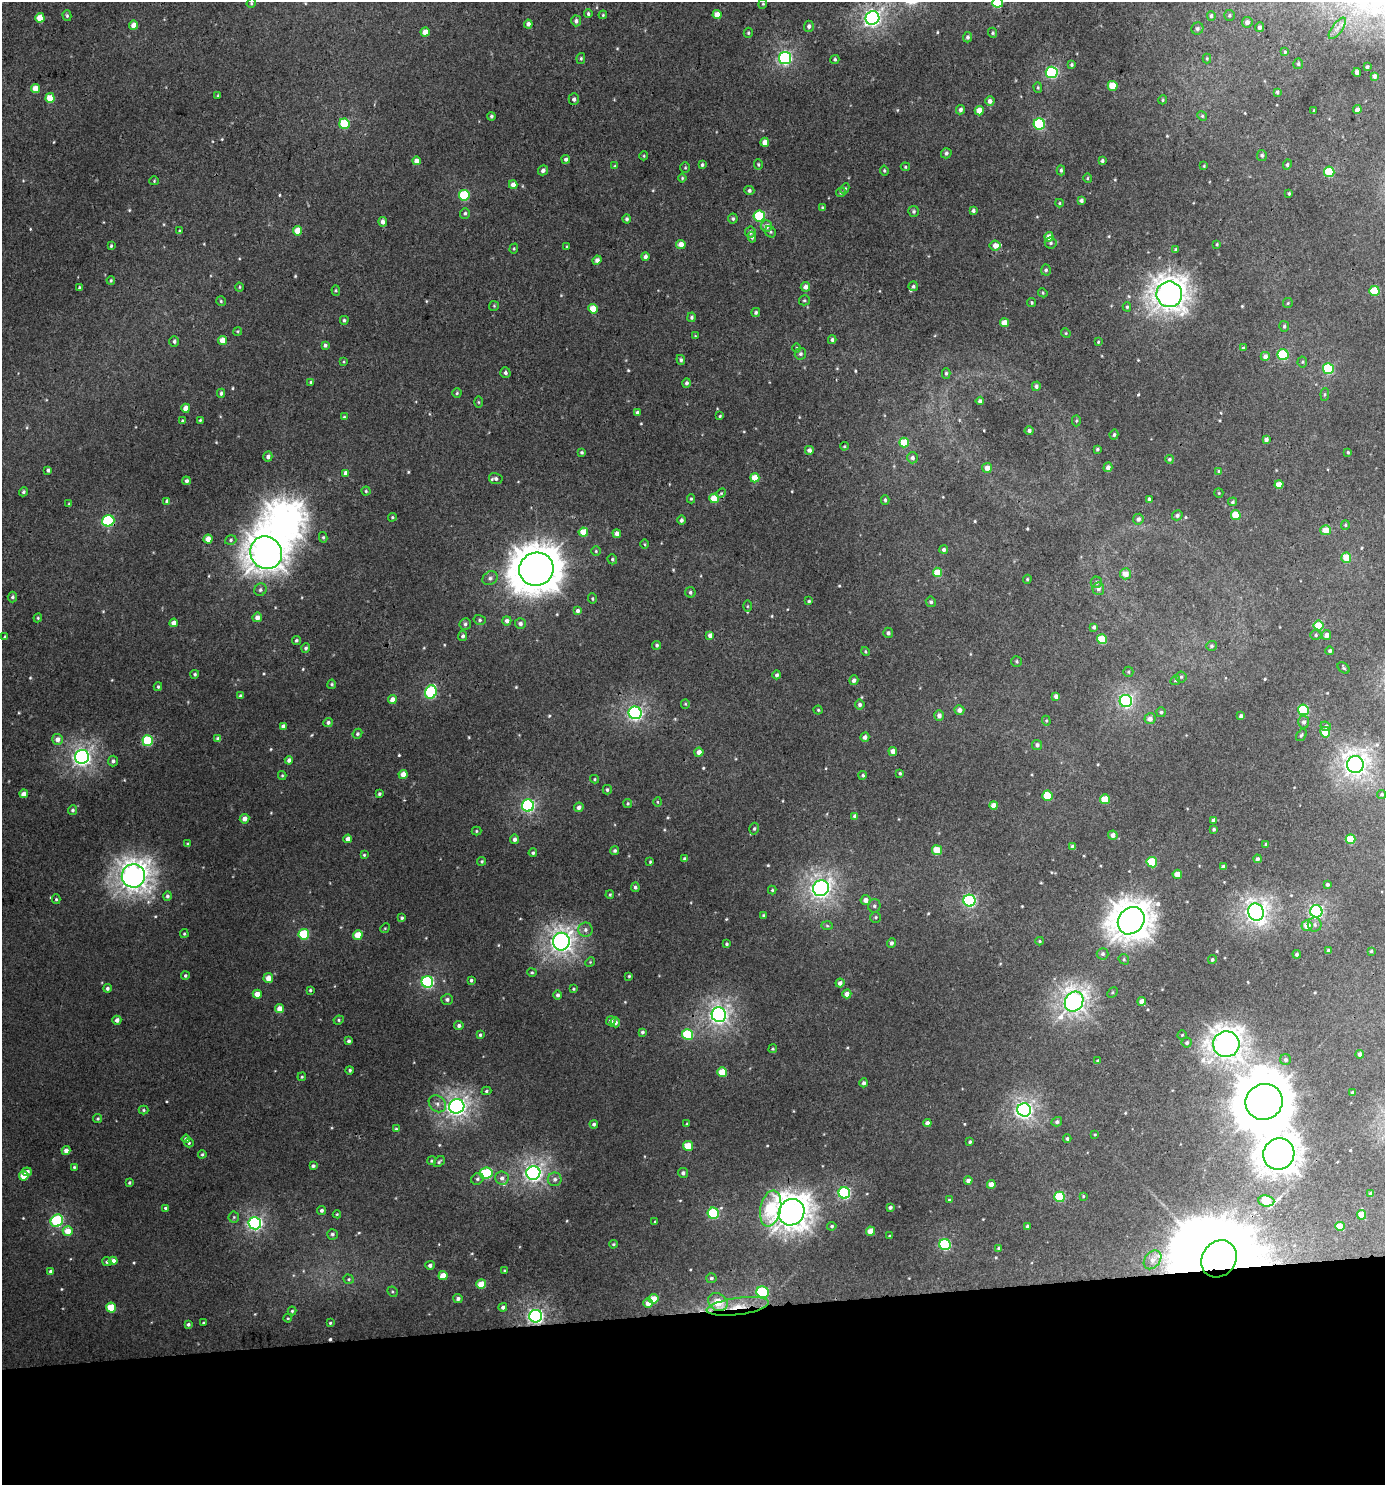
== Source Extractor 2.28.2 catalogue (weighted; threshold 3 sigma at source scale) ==
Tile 8 of 3 x 3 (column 2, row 3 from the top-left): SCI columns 1389-2771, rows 5-1487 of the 4199 x 4457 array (HDU 1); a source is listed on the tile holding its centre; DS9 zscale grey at full resolution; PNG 1387 x 1487 px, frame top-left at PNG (2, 2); each listed source drawn as its Kron ellipse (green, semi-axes under 4 px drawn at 4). Shown black and unused: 12% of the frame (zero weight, under 3 of 4 exposures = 1% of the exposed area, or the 3 px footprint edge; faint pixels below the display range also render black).
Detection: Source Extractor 2.28.2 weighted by HDU 2 'WHT'; one run over the whole footprint, this tile lists its part. Background 0.00716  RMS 0.0042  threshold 0.0188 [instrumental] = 3 sigma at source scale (4.5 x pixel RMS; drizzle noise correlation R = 1.50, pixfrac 1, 0.0396/0.0396 arcsec/px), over >= 5 px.
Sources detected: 600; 1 too faint to see at this stretch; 4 inside a brighter object's white glare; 1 cosmic-ray / hot-pixel residue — neither listed nor drawn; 3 inside a brighter listed object's ellipse — not listed separately; of the other 591, all 500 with FLUX_AUTO >= 0.431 (the completeness limit of this list) listed and drawn (91 fainter detections not listed), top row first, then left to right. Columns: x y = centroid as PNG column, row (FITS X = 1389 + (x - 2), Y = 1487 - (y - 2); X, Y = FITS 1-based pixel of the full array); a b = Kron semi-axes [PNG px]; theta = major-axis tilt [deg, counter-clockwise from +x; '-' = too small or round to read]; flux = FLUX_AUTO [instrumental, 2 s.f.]
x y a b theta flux
998 2 5 5 - 29
251 3 5 4 - 0.56
763 4 5 4 - 0.51
588 14 4 4 - 0.81
603 15 4 3 - 0.46
717 15 4 4 - 5.1
1229 15 5 5 - 0.75
67 16 5 4 - 0.71
1211 16 5 4 - 0.98
40 18 5 4 - 7.6
872 18 7 6 - 150
576 21 5 5 - 1.4
1247 22 5 5 - 2
528 24 4 4 - 1.8
133 25 4 4 - 3.7
809 26 5 5 - 1.3
1260 27 5 4 - 1.8
1197 28 6 6 - 1.1
1337 28 12 5 54 2.1
425 32 4 4 - 5.2
748 33 5 4 - 0.62
993 33 5 4 - 0.59
968 37 5 4 - 0.98
1285 52 4 4 - 0.61
581 58 5 4 - 0.64
785 58 6 6 - 85
1207 58 5 4 - 0.44
835 59 4 4 - 0.72
1298 64 5 5 - 0.78
1072 65 4 4 - 0.69
1367 67 3 3 - 0.79
1052 72 6 5 - 53
1357 73 4 4 - 2.4
1374 76 4 3 - 1.2
1113 86 5 5 - 11
1038 87 5 4 - 0.56
35 88 4 4 - 5.6
1277 92 4 4 - 0.99
218 96 4 3 - 0.45
50 98 5 4 - 8.6
574 99 5 5 - 1.2
1163 100 4 4 - 0.5
990 101 5 4 - 2.1
960 110 5 4 - 1.3
1357 110 4 4 - 1.9
979 111 4 4 - 5.2
1314 111 3 2 - 0.45
491 116 4 4 - 0.78
1202 116 5 4 - 0.62
344 124 5 5 - 19
1039 124 5 5 - 38
765 142 4 4 - 3.9
946 153 5 5 - 1.1
1262 155 5 5 - 0.87
644 156 4 4 - 0.48
566 159 4 4 - 1.1
416 161 4 4 - 2.8
1102 161 3 3 - 0.95
758 164 5 4 - 0.58
702 165 4 3 - 0.77
1287 165 5 4 - 0.78
615 166 4 4 - 0.66
1204 166 4 3 - 0.43
905 167 4 4 - 0.52
685 168 5 4 - 0.53
543 170 5 4 - 1.7
1061 170 5 4 - 0.94
884 171 5 4 - 0.65
1329 172 5 5 - 22
682 178 4 4 - 0.52
1087 178 5 3 - 0.48
154 181 4 4 - 0.46
513 185 4 4 - 3
845 188 5 4 - 0.74
749 190 5 4 - 1.1
841 192 5 4 - 0.74
1289 193 4 2 - 0.46
464 195 5 5 - 25
1081 200 4 4 - 1.1
1059 203 4 4 - 0.51
822 208 4 4 - 0.65
914 211 5 5 - 0.88
973 211 4 4 - 0.88
465 213 5 5 - 0.83
759 216 5 5 - 24
627 219 4 4 - 0.85
733 219 5 5 - 0.9
383 222 5 4 - 2
766 226 6 5 - 2.9
179 231 4 3 - 0.52
298 231 5 4 - 7.4
750 232 5 5 - 1.6
770 232 6 5 - 0.69
752 237 5 4 - 0.81
1049 237 5 4 - 4.9
1051 243 6 5 - 0.82
681 244 4 4 - 4.1
1217 244 3 3 - 0.47
111 246 4 3 - 0.55
995 246 5 5 - 2.8
567 247 3 3 - 0.43
514 249 5 4 - 0.52
1176 250 3 3 - 0.77
645 257 4 4 - 1.5
597 260 4 4 - 2
1046 270 5 5 - 0.83
111 280 4 3 - 0.56
913 286 5 4 - 0.92
239 287 4 4 - 0.47
805 287 5 4 - 2.3
80 288 3 3 - 0.78
336 290 5 4 - 0.56
1374 291 5 5 - 12
1043 293 5 3 - 0.45
1169 294 13 12 - 460
804 300 5 5 - 0.64
221 301 5 5 - 0.63
1032 303 4 4 - 0.57
1288 303 5 5 - 0.5
494 306 5 5 - 0.52
1127 307 4 4 - 0.69
593 309 5 4 - 8
756 312 4 4 - 0.86
692 317 4 4 - 0.86
344 320 4 4 - 0.71
1004 323 4 4 - 5.2
1284 326 5 5 - 0.74
238 331 4 3 - 0.43
1066 333 5 4 - 0.53
695 336 4 4 - 0.44
222 340 4 4 - 5
832 340 4 4 - 1.1
174 342 5 5 - 0.97
1098 342 4 3 - 0.52
325 345 4 4 - 1.1
796 348 5 3 - 0.45
1243 348 4 4 - 0.62
800 354 6 5 - 0.99
1283 355 5 5 - 27
1265 356 4 4 - 2.1
681 360 5 4 - 0.8
344 362 4 3 - 0.43
1302 362 5 5 - 0.6
1328 369 5 5 - 26
505 373 5 5 - 1.2
946 373 5 4 - 0.74
311 382 4 4 - 0.67
687 383 4 4 - 1.2
1036 386 5 4 - 1
221 393 4 4 - 0.89
457 393 4 4 - 0.62
1325 394 6 4 84 0.63
980 401 4 4 - 1.4
478 402 5 4 - 0.48
186 408 4 4 - 4.6
637 412 4 4 - 0.86
720 416 3 3 - 0.48
344 417 3 3 - 0.54
200 420 3 3 - 0.49
182 421 3 3 - 0.62
1076 421 6 4 89 0.59
1029 430 4 4 - 1.1
1114 435 5 4 - 0.78
1266 439 4 4 - 1.7
904 443 5 5 - 8.9
844 446 4 3 - 0.47
1097 449 3 3 - 0.66
809 450 4 4 - 1.8
582 452 4 4 - 0.73
1348 452 4 3 - 0.51
268 456 5 4 - 1.5
912 458 5 5 - 1.4
1169 459 4 4 - 0.74
1108 467 5 4 - 2
987 468 5 5 - 3
48 470 4 3 - 0.88
1219 471 4 4 - 0.77
346 473 4 4 - 2.4
755 478 4 4 - 7.7
496 479 7 5 -12 1.3
186 481 4 4 - 1.3
1279 484 4 4 - 5.3
366 491 4 4 - 0.57
23 492 5 4 - 0.73
721 493 5 4 - 0.5
1219 493 5 4 - 0.46
714 498 5 4 - 8.6
691 499 4 4 - 0.61
1149 499 4 4 - 0.97
885 500 4 3 - 0.72
167 501 4 4 - 1.2
1233 502 5 4 - 0.77
69 504 4 3 - 0.63
1177 515 5 5 - 1.2
1236 515 5 4 - 10
392 517 4 3 - 0.52
1138 519 5 5 - 1.8
681 520 4 4 - 1
108 521 6 5 - 39
1345 525 5 4 - 0.6
1326 530 5 5 - 5.9
583 532 4 4 - 8.4
617 534 4 4 - 2.8
323 537 5 4 - 0.63
208 539 4 4 - 4.8
231 540 6 4 19 0.8
645 544 5 3 - 0.43
944 549 4 4 - 1.1
596 551 5 5 - 0.58
266 553 17 15 -56 660
1346 558 5 5 - 7
612 559 5 4 - 0.75
536 569 17 16 - 1200
937 572 5 4 - 8.5
1125 574 5 5 - 4.2
490 578 8 6 37 1.5
1027 579 5 4 - 0.56
1096 582 6 5 - 1.3
1098 589 6 6 - 1.8
260 590 6 6 - 1.1
690 592 5 5 - 0.93
12 597 5 4 - 0.94
592 599 5 4 - 0.52
809 601 4 3 - 0.54
931 602 5 5 - 0.86
747 606 5 3 - 0.5
578 611 4 4 - 1.3
257 617 5 4 - 2.9
38 618 4 4 - 0.54
480 620 6 5 - 0.83
507 621 4 4 - 1.8
174 623 4 4 - 3.3
465 624 6 5 - 1.1
520 624 5 5 - 1.5
1319 625 5 5 - 11
1094 627 4 3 - 0.92
888 633 5 5 - 1.1
710 635 4 4 - 2.1
1316 635 5 5 - 0.72
1326 635 5 4 - 2
463 636 5 4 - 1.1
5 637 4 4 - 0.63
1102 639 5 5 - 14
296 640 4 4 - 0.76
657 645 4 4 - 0.81
1211 646 5 5 - 0.83
306 648 4 4 - 0.89
1330 651 4 4 - 0.98
865 652 4 4 - 0.55
1017 661 5 5 - 0.73
1344 668 7 4 -42 0.71
1128 672 5 5 - 0.6
195 674 4 4 - 0.71
777 675 4 4 - 1
1181 677 5 5 - 0.72
854 680 5 4 - 1.6
1175 680 5 4 - 0.59
332 684 5 4 - 0.67
158 687 4 3 - 0.66
431 692 7 5 68 42
241 696 4 3 - 1.1
1056 696 4 4 - 1.9
392 700 4 4 - 3.4
1126 701 6 6 - 90
685 704 5 4 - 0.49
860 705 5 5 - 1.2
818 710 4 4 - 0.55
959 710 5 4 - 2.2
1303 710 5 5 - 27
1161 712 5 4 - 0.82
635 713 6 6 - 110
939 715 5 5 - 2.1
1241 716 4 3 - 1.1
1150 719 5 5 - 2.8
1046 721 5 4 - 0.52
328 722 4 4 - 1.2
1304 722 6 5 - 1.4
283 726 4 4 - 2
1326 726 5 4 - 1.2
1325 732 5 5 - 10
357 734 5 4 - 0.86
1301 735 6 4 53 0.69
865 737 4 4 - 1.7
58 739 5 5 - 3
218 739 4 4 - 1.9
148 741 5 5 - 25
1037 745 5 5 - 1.4
893 751 4 4 - 3
699 752 4 4 - 2.9
82 757 7 7 - 170
289 760 4 4 - 1.9
113 761 5 5 - 1.3
1355 765 8 8 - 260
900 773 4 4 - 0.66
403 774 4 4 - 4.1
282 775 4 4 - 0.48
863 775 4 4 - 0.79
595 779 4 4 - 0.49
607 790 5 4 - 0.76
24 794 4 4 - 2.7
379 794 3 3 - 0.66
1382 794 4 4 - 0.59
1047 796 5 5 - 12
1105 799 5 4 - 9.4
657 802 5 3 - 0.47
628 803 4 4 - 0.6
994 805 4 4 - 4.6
528 806 6 6 - 70
579 807 5 4 - 1.7
73 810 5 4 - 0.85
855 816 4 4 - 1.7
244 819 5 4 - 2.6
1213 820 4 4 - 1.4
754 829 6 4 74 0.82
1214 829 3 3 - 0.73
476 831 5 4 - 0.55
1113 835 4 4 - 2.2
348 839 4 4 - 2.4
514 839 4 4 - 1.5
1350 839 5 4 - 10
188 844 4 3 - 0.58
1266 844 4 3 - 0.44
1073 846 4 4 - 1.8
937 850 5 5 - 10
615 851 4 4 - 0.93
533 853 4 4 - 0.85
364 855 4 4 - 0.59
685 859 4 4 - 0.95
1257 859 4 4 - 1.3
482 861 4 4 - 0.61
650 862 3 3 - 0.45
1152 862 5 5 - 18
1223 867 4 4 - 1.7
1177 874 4 4 - 4.9
133 876 11 11 - 400
1327 884 4 4 - 0.84
635 887 4 4 - 1
821 888 8 8 - 200
772 890 4 4 - 0.55
610 895 4 3 - 0.47
167 896 5 4 - 1
56 899 5 4 - 0.6
866 900 5 5 - 2.9
969 901 6 6 - 58
874 906 7 6 - 1
1316 911 6 6 - 86
1256 912 8 7 - 240
763 915 3 3 - 0.64
876 917 5 5 - 0.71
402 918 4 3 - 0.74
1131 921 15 12 49 680
1315 924 7 7 - 1.5
827 926 6 4 -2 0.65
1307 926 5 5 - 5.1
385 928 5 4 - 0.49
585 930 7 7 - 1.6
184 934 4 3 - 0.54
304 934 5 5 - 22
358 935 5 4 - 7.6
1040 941 4 3 - 0.55
561 942 9 8 - 250
891 943 5 4 - 1.2
727 944 4 3 - 0.7
1329 950 4 3 - 1.5
1371 951 4 4 - 0.56
1103 954 6 6 - 1.2
1297 954 4 4 - 0.85
1124 959 5 5 - 0.62
1212 960 4 4 - 0.81
590 962 5 4 - 0.49
532 972 5 4 - 0.53
185 976 4 4 - 0.79
629 976 4 3 - 0.54
268 978 5 4 - 3.6
471 980 3 3 - 0.73
427 982 6 6 - 64
840 983 4 4 - 2
107 988 4 4 - 1
573 989 4 3 - 0.54
310 990 3 3 - 0.61
1112 992 6 4 46 0.57
257 994 4 4 - 4.7
847 994 4 4 - 2.8
558 995 4 4 - 1.1
447 999 6 5 - 1.2
1142 1001 4 4 - 3.8
1074 1002 10 9 - 260
280 1008 4 4 - 3.8
719 1015 7 7 - 180
117 1020 4 4 - 1.9
339 1020 5 4 - 0.62
611 1021 5 4 - 1.8
615 1022 5 5 - 1.8
459 1025 4 4 - 1.1
642 1032 4 3 - 0.87
688 1034 5 5 - 22
480 1035 4 3 - 0.62
1182 1035 4 4 - 0.47
349 1041 4 3 - 1
1187 1042 5 5 - 0.96
1226 1044 13 12 - 440
773 1049 4 4 - 0.52
1360 1054 4 4 - 1.4
1285 1059 5 5 - 1.1
1098 1061 4 3 - 1.2
350 1070 4 4 - 0.74
722 1072 5 5 - 11
302 1077 4 3 - 0.53
864 1083 4 4 - 1.4
486 1091 5 4 - 0.67
1352 1093 4 3 - 1.2
1264 1102 19 17 27 2000
437 1104 9 7 -42 2.1
457 1106 8 7 - 200
144 1110 5 4 - 0.59
1024 1110 7 6 - 160
98 1119 4 4 - 0.68
1057 1122 5 4 - 1.2
927 1123 4 4 - 2.2
594 1124 4 4 - 1.1
687 1124 3 3 - 0.54
396 1129 4 4 - 0.62
1095 1134 3 3 - 0.44
1067 1138 4 4 - 0.82
186 1139 4 4 - 1.5
970 1142 3 3 - 0.73
189 1143 5 4 - 0.62
688 1146 5 5 - 10
66 1150 4 4 - 2.1
202 1154 4 3 - 0.56
1279 1154 16 15 - 670
431 1161 4 4 - 0.59
439 1162 6 4 41 0.77
313 1166 4 3 - 0.99
74 1167 3 3 - 0.53
27 1172 5 4 - 1.7
486 1173 6 5 - 26
533 1173 7 6 - 160
683 1173 5 5 - 1.2
24 1176 5 4 - 7.7
502 1178 6 6 - 1.7
477 1179 6 5 - 0.94
555 1179 7 6 - 1.5
968 1180 4 4 - 2
129 1183 4 3 - 0.68
991 1184 4 4 - 3.4
844 1193 6 5 - 53
1371 1194 4 3 - 1.4
1083 1196 3 3 - 0.47
1059 1197 5 5 - 19
949 1200 3 3 - 0.51
1266 1201 8 5 -7 19
890 1207 4 3 - 1.3
165 1208 4 3 - 0.78
771 1208 18 10 78 25
322 1210 4 4 - 1.1
791 1212 13 12 - 580
713 1213 5 5 - 31
337 1214 4 4 - 0.45
1361 1215 5 4 - 7.2
234 1217 5 5 - 0.63
57 1221 6 6 - 47
655 1222 3 3 - 0.57
255 1223 6 6 - 100
832 1226 4 4 - 0.75
1027 1226 3 3 - 0.85
1340 1226 4 4 - 6.1
68 1231 5 5 - 5.7
871 1231 4 4 - 6.7
332 1234 5 5 - 1
890 1236 3 3 - 0.6
613 1244 4 3 - 0.58
945 1245 6 5 - 48
999 1248 4 4 - 0.83
1219 1259 19 16 54 7800
1152 1260 10 7 51 2.8
113 1261 4 4 - 2.6
107 1262 5 4 - 0.76
430 1265 5 4 - 1.3
51 1271 4 4 - 1.6
504 1271 4 3 - 0.52
443 1276 4 4 - 6.4
711 1278 5 5 - 0.99
349 1279 5 4 - 0.63
481 1284 5 4 - 7.2
392 1292 5 4 - 0.57
763 1292 6 5 - 31
458 1299 4 4 - 1.4
653 1299 5 5 - 6.1
718 1302 10 8 -33 11
648 1303 5 5 - 3.6
738 1306 31 8 7 10
111 1307 5 5 - 11
503 1307 4 4 - 1.4
292 1311 4 4 - 0.57
536 1316 6 6 - 120
288 1318 4 3 - 0.43
203 1323 3 3 - 0.46
330 1323 3 3 - 0.53
188 1324 4 3 - 0.91
Overlapping masked pixels (flux is a lower limit): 4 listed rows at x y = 108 521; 1219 1259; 738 1306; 536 1316
Isophote crosses this tile's border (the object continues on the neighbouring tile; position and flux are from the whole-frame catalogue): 1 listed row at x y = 998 2